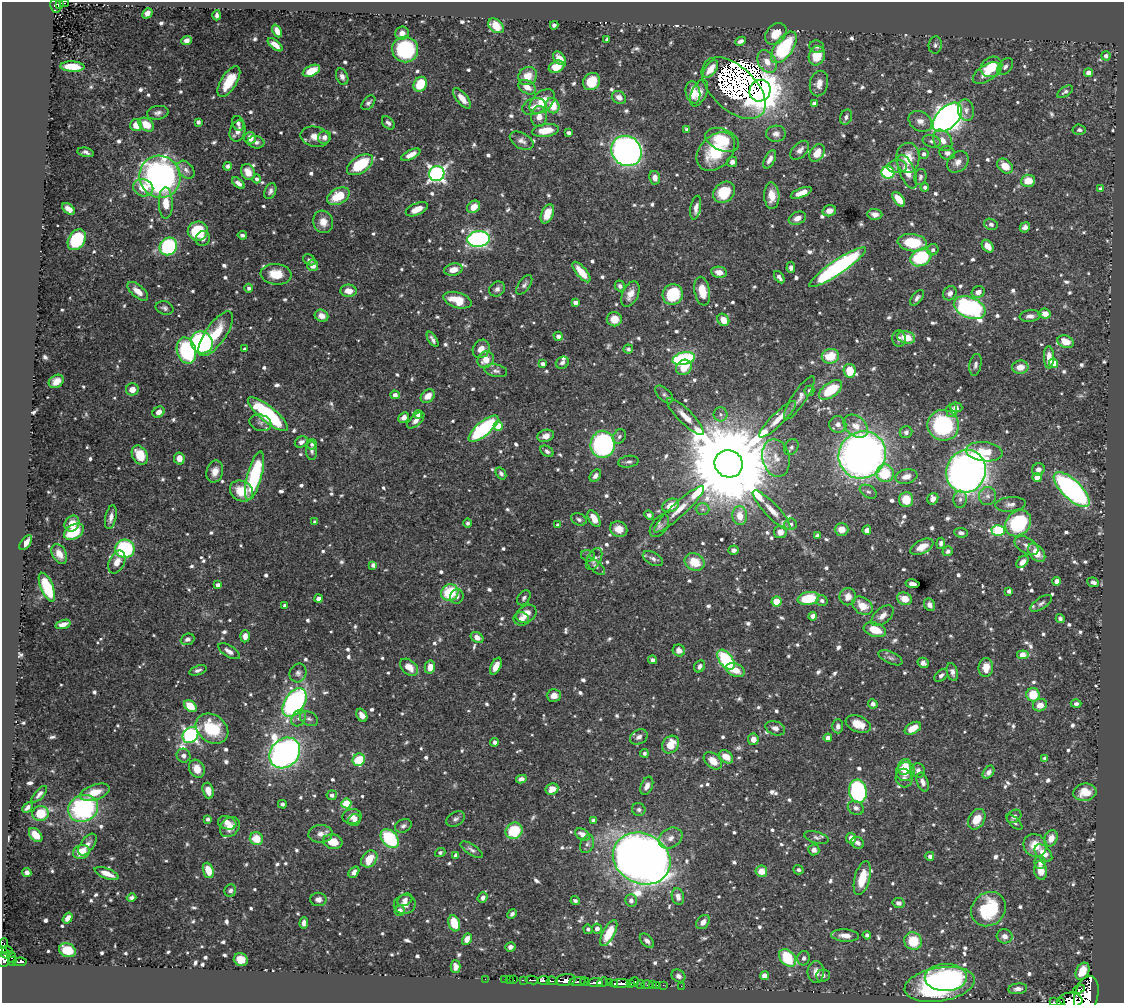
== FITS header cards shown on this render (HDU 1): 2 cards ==
NAXIS1  =                 1122
NAXIS2  =                 1001

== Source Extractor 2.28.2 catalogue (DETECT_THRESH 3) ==
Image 1122 x 1001 px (HDU 1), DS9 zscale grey, 1 PNG px = 1 image px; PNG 1126 x 1005 px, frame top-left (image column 1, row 1001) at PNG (2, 2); each listed source drawn as its Kron ellipse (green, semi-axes under 4 px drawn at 4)
Background 0.481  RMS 0.0085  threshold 0.0256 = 3 sigma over >= 5 px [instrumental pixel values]
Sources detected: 1015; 2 with non-positive FLUX_AUTO (blend fragments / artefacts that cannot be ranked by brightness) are neither listed nor drawn; of the other 1013, the 500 brightest by FLUX_AUTO listed and drawn (513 fainter detections omitted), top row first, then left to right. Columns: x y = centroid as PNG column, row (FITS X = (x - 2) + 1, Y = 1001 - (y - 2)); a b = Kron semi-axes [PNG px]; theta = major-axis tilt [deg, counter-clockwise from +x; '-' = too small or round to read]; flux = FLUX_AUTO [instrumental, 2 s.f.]
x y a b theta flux
64 3 4 2 - 9.7
60 4 3 3 - 33
56 6 7 5 -80 64
147 13 6 4 47 3.3
217 15 5 3 - 1.9
554 25 4 4 - 1.8
496 26 9 6 -38 9.2
277 31 7 4 -65 3.8
402 33 7 6 - 4.8
776 34 12 9 46 9
607 39 4 3 - 1.8
187 40 5 4 - 2.7
740 41 5 4 - 2.1
275 45 9 4 -39 4.9
935 45 8 6 82 1.7
784 47 18 9 55 53
817 47 7 6 - 1.7
405 49 13 13 - 53
817 56 10 8 71 14
1106 56 5 4 - 2.2
559 58 8 5 -48 5.1
767 62 12 8 -58 6.7
72 66 12 5 -3 14
556 67 8 6 24 11
991 67 11 9 34 18
1005 67 9 6 51 2.1
711 69 10 5 53 6.6
311 71 9 5 25 12
987 73 15 8 32 8.2
1089 73 4 4 - 6
528 76 9 8 - 7.8
342 77 8 6 -68 2.1
229 81 17 8 58 15
591 81 9 8 - 15
819 83 13 9 77 4.9
420 84 8 6 56 19
527 87 9 6 -31 5.1
734 88 38 22 -43 33
760 91 11 10 - 860
693 92 11 7 -79 11
1065 92 9 4 32 1.7
699 93 14 7 65 5
619 97 7 6 - 3.8
462 98 12 5 -51 5.7
542 102 15 9 43 13
368 103 8 5 48 1.7
814 103 4 4 - 2.1
553 106 8 6 -67 12
534 107 12 8 19 3.4
966 110 11 8 -77 3.5
158 113 11 6 10 2.4
539 117 10 8 81 4.8
846 117 8 5 69 1.7
947 117 18 10 45 460
920 121 12 9 -34 4.1
198 122 4 4 - 2.2
238 123 7 5 -64 1.9
388 123 7 5 -48 1.9
136 125 6 6 - 7.2
146 125 8 6 -33 9.7
545 130 13 6 7 11
687 130 4 4 - 2.4
1079 130 6 5 - 1.7
238 131 11 7 72 3.9
568 133 4 3 - 2.3
776 134 10 8 5 3.3
315 137 15 10 -12 6.2
324 137 7 6 - 3.1
250 138 6 6 - 6.1
722 140 18 11 -23 19
943 140 11 8 -56 5.4
522 141 13 7 -29 3.2
932 141 9 6 -15 1.8
256 142 8 6 -11 2.6
800 150 11 7 45 3.7
627 151 16 14 -46 260
716 151 22 16 45 31
86 152 8 4 -12 2
817 153 9 6 57 8
947 153 8 6 -10 2.9
924 154 5 5 - 2.2
411 155 10 4 26 5.3
908 158 15 11 87 12
770 159 10 5 62 3.8
732 162 5 5 - 2.5
958 162 12 9 45 4.1
360 165 14 8 32 31
228 166 4 4 - 2.3
1005 166 8 6 -41 9.1
897 167 10 6 2 2.4
186 170 10 7 -48 3.3
248 172 8 6 -65 6.8
888 172 6 6 - 53
907 172 18 7 -67 8.5
437 174 8 7 - 220
160 177 21 20 - 220
920 177 8 6 78 1.7
655 178 7 5 -80 3.7
257 179 4 4 - 1.7
1028 181 7 6 - 9.1
238 183 7 4 -40 3
925 187 4 4 - 2.2
143 188 10 8 -21 10
1100 189 4 4 - 1.6
270 191 8 5 67 2.3
724 192 12 9 42 20
801 193 11 4 21 5.9
338 196 12 7 28 17
772 196 13 7 -88 8.6
899 199 8 4 -51 8
166 203 16 7 -89 11
474 207 7 5 37 7.4
696 208 12 5 80 3.4
69 209 7 4 -42 4.4
417 209 12 6 23 7.1
829 211 7 5 17 3.8
547 214 10 6 67 10
875 214 7 5 -4 4.2
797 218 9 6 24 4
323 222 11 10 - 6.1
991 224 7 5 -22 1.7
1025 227 5 4 - 2.2
198 231 10 9 - 28
242 235 5 3 - 1.8
203 239 7 7 - 2.4
478 239 11 7 6 180
77 240 11 8 57 39
912 243 15 8 -7 24
168 246 9 8 - 59
988 246 7 5 -51 5.2
933 250 6 5 - 1.9
921 257 11 8 29 40
309 260 7 5 -31 2.3
313 265 6 5 - 4.9
791 267 6 4 85 2.3
838 267 34 7 34 130
453 270 9 6 13 6.2
581 272 12 5 -50 9.7
719 272 8 5 -9 4.3
276 274 15 10 -5 13
779 277 7 3 -57 2.6
524 285 11 5 55 2
620 286 5 5 - 2
249 288 4 4 - 1.8
497 289 8 7 - 2.3
138 291 12 6 -40 6.4
349 291 8 6 -5 5.6
702 291 14 7 -80 12
978 292 6 5 - 3.6
950 293 7 6 - 2.8
630 294 14 8 66 5.7
673 295 10 10 - 31
917 298 9 5 52 2
457 300 14 7 -17 14
575 302 4 3 - 2.5
164 308 9 6 -15 1.8
970 308 16 10 -23 110
1045 314 6 5 - 4.9
322 316 7 6 - 4.5
1030 316 10 6 6 2.9
614 319 7 7 - 7.6
723 320 6 5 - 7.9
216 334 26 10 55 19
558 336 5 4 - 3
906 337 9 6 -12 12
433 339 8 4 -59 2
899 339 8 7 - 2.5
202 342 11 10 - 140
1066 342 8 6 -19 7.9
245 349 4 3 - 1.7
481 349 9 8 - 5.5
628 349 5 4 - 1.6
186 351 13 9 -73 64
830 356 8 7 - 15
1049 357 11 5 -89 6
684 359 11 6 12 69
486 360 9 7 46 8.4
562 363 7 5 33 1.8
1053 363 4 4 - 6.8
543 364 4 4 - 2.4
975 365 11 6 79 2.1
684 367 8 7 - 9.5
1020 367 8 6 5 6.8
496 371 11 6 -10 2.5
850 371 7 6 - 13
56 381 8 6 31 4.8
132 389 6 6 - 5.8
831 390 13 7 36 21
809 391 5 5 - 1.7
664 394 11 6 -44 2
395 395 5 4 - 3.4
428 396 8 6 37 6.2
799 398 25 7 56 4.2
956 407 6 5 - 2.4
952 410 7 5 83 3.3
159 412 6 5 - 3.7
268 414 25 7 -39 68
418 414 4 4 - 3
721 414 7 7 - 1.8
685 416 25 7 -45 7
404 418 6 4 42 3.2
778 419 25 6 45 7.1
416 420 10 5 43 3.2
260 423 11 8 -18 2.6
838 424 8 8 - 3.7
943 425 16 15 - 69
498 426 4 4 - 13
856 426 14 9 -39 6.5
483 429 18 7 40 73
906 432 6 6 - 1.7
546 436 8 6 17 4.4
619 437 8 6 57 1.6
301 442 7 5 29 2.2
312 444 5 5 - 1.7
603 444 14 12 84 130
791 447 8 6 56 2
312 451 9 5 -85 1.9
547 451 7 5 -36 1.7
984 452 18 9 -6 15
140 455 10 7 -61 13
862 455 24 23 - 410
179 458 6 5 - 4.4
776 458 19 13 -76 9.2
628 462 10 6 9 1.9
729 464 14 13 - 17000
1038 469 6 6 - 2.9
215 471 11 8 75 5.2
966 471 21 20 - 390
501 473 6 4 -55 1.7
885 473 9 8 - 21
255 476 25 7 74 60
595 476 7 5 51 2.3
906 477 11 7 12 4.5
1037 477 4 4 - 9.4
1072 490 23 9 -44 150
241 491 12 10 -29 14
868 492 9 6 -29 1.7
987 496 9 8 - 3
933 499 6 5 - 3.4
960 499 8 6 85 2
906 500 7 7 - 13
1010 504 15 7 5 3.4
670 505 9 6 28 7.5
679 509 33 7 43 9.8
703 509 7 6 - 1.7
772 510 26 7 -46 6.8
649 515 5 4 - 1.7
740 516 9 7 -85 8.5
111 517 12 5 78 3.7
579 519 8 6 -23 1.7
594 519 9 5 -60 7.1
315 522 4 3 - 1.7
467 523 4 4 - 1.8
1018 523 14 11 46 61
72 524 8 7 - 7.2
790 524 6 5 - 2.3
558 525 4 4 - 1.7
659 526 13 7 54 2.8
619 529 9 7 -22 5.7
842 529 7 6 - 6.3
867 530 5 4 - 2.7
998 530 6 5 - 55
74 532 11 7 31 21
780 532 6 6 - 4.2
961 533 7 5 -8 1.9
817 535 4 3 - 1.7
26 543 8 4 54 5.2
941 543 5 4 - 1.7
1027 546 13 7 -33 3.5
922 547 12 6 27 7.3
125 549 9 9 - 73
733 550 5 4 - 2
948 551 5 4 - 1.8
1037 553 10 6 -49 8.5
59 554 11 7 -62 6
588 556 7 5 -16 1.7
594 559 12 7 61 2.8
653 559 11 6 -30 2.3
117 562 12 7 65 6.7
695 562 10 8 -28 14
1022 562 7 5 47 4.1
373 565 4 4 - 2.8
596 566 12 5 -42 1.7
1057 581 4 4 - 3.9
1093 582 6 4 -25 2.4
913 584 7 4 -9 2.8
218 585 4 4 - 2.8
47 587 15 6 -67 32
1009 591 4 4 - 2.3
450 593 9 8 - 25
457 596 7 6 - 1.9
848 597 8 8 - 5.3
524 598 8 5 53 1.7
808 598 11 6 10 27
318 599 4 4 - 2.9
905 599 8 6 -19 7.9
822 601 6 5 - 2.2
776 602 5 5 - 15
1041 603 12 5 34 2
929 605 6 5 - 3.1
285 606 4 4 - 2.8
862 606 11 8 -35 9.5
526 614 11 8 33 6.3
813 616 4 4 - 4.3
882 616 13 7 41 5
521 619 8 6 -10 3.1
1060 619 5 4 - 1.8
63 624 8 4 16 3.7
875 630 11 7 -18 12
245 636 6 5 - 4.3
477 637 7 5 -33 3.8
187 639 7 5 21 2.1
679 650 6 5 - 4.1
229 651 12 5 -32 3.1
1023 655 6 4 7 10
891 658 13 6 -25 2.1
652 660 4 4 - 2.1
726 660 11 6 -54 48
923 663 6 5 - 2.6
496 666 9 5 63 5.3
700 666 6 5 - 2.4
409 667 10 7 -40 7.7
430 667 6 5 - 5.9
986 667 9 7 84 8.5
198 670 9 4 18 2
735 670 10 6 -22 7.9
952 672 9 5 -72 2.6
298 673 9 8 - 2.4
941 675 8 5 40 1.7
554 695 7 6 - 4.1
1033 695 7 6 - 17
294 703 16 9 56 140
873 704 5 4 - 2.9
1076 704 5 4 - 1.7
1040 705 7 6 - 5.8
190 706 7 5 -41 13
362 715 7 5 -59 3.7
299 718 9 6 60 2.2
309 719 10 6 -26 2.1
858 724 13 8 -22 9.2
838 726 7 5 89 2.5
775 728 10 7 -20 3.3
913 728 9 5 31 7.8
212 729 17 13 -36 29
190 735 9 7 49 160
639 737 9 7 29 2.6
828 738 4 4 - 3.1
753 739 5 5 - 5
494 742 4 4 - 2.6
670 744 9 7 52 12
285 753 17 14 44 300
644 753 4 4 - 1.8
183 756 7 7 - 2.9
726 757 8 5 -41 9.3
1045 758 4 4 - 2.5
359 760 6 6 - 21
713 761 10 7 -42 8.7
905 767 8 6 71 8.4
197 769 9 7 -63 7.4
918 770 7 6 - 2.6
905 771 9 9 - 11
988 772 7 5 52 2.3
904 778 9 8 - 2.6
521 779 5 4 - 2.8
922 782 10 5 -70 2.9
647 786 9 5 66 3.7
552 789 6 5 - 5.7
208 790 8 5 -73 6.5
858 791 12 8 -82 92
95 792 15 7 19 9.9
1085 792 11 8 8 9.6
39 794 10 4 47 2.3
332 795 5 5 - 2.4
346 803 5 5 - 28
282 804 4 4 - 1.7
27 807 6 3 45 2.2
83 808 15 13 25 84
856 808 8 6 -24 2.6
639 810 7 6 - 1.7
41 813 8 7 - 15
352 816 9 7 10 4
1014 816 8 6 39 2.2
208 819 4 4 - 1.8
456 819 10 6 31 2
977 819 11 7 60 9.4
354 820 6 5 - 3.1
593 820 4 3 - 2
1014 822 10 4 -44 1.6
227 823 9 6 -16 4.8
403 826 8 6 22 2
230 827 11 8 44 5.9
514 831 9 8 - 27
320 834 12 9 4 4.6
36 835 8 5 -46 8.7
583 835 8 5 -32 5.6
816 837 12 5 -15 2
670 838 13 9 32 4.5
851 838 5 5 - 4.2
1051 838 8 6 67 5.7
256 839 7 6 - 12
390 839 11 7 -49 44
333 842 10 7 -12 12
858 843 7 5 -30 2.2
87 844 12 6 53 3.8
587 844 9 6 69 2.2
1035 845 12 11 - 10
472 850 13 5 -33 2.2
814 850 5 5 - 3.1
81 852 8 7 - 14
440 853 5 4 - 1.6
1043 853 10 6 -44 7
456 855 4 4 - 3.3
930 856 4 4 - 2.5
369 859 9 7 50 12
642 859 30 25 -27 910
1040 862 6 6 - 3.5
208 870 8 5 -71 10
798 870 5 4 - 1.7
1041 870 9 6 -78 8.5
761 871 6 5 - 8.1
27 872 4 4 - 2.4
354 872 6 4 52 3.3
107 873 13 5 -22 6.3
862 878 17 7 75 15
230 891 6 6 - 2.1
131 897 5 4 - 1.6
678 897 8 6 -74 3.9
483 898 5 4 - 2.5
318 899 8 6 2 2.7
405 900 8 5 31 2.5
631 900 6 5 - 2.9
575 901 4 3 - 1.7
898 903 6 5 - 2.2
405 904 11 9 12 4.6
988 909 18 16 42 42
400 911 5 5 - 5.5
512 914 5 4 - 1.7
68 918 6 4 55 3.9
703 922 8 6 47 3.9
304 923 6 4 85 2.4
454 923 8 5 -72 14
597 928 5 5 - 3.3
588 929 5 4 - 1.7
609 933 14 6 61 19
867 935 4 4 - 1.9
845 936 14 6 -5 5.7
1005 936 8 7 - 3.4
467 939 6 4 60 4.6
647 941 8 5 -45 2.8
913 941 9 8 - 18
4 944 5 4 - 19
510 947 5 4 - 2.2
67 950 8 6 -22 17
7 951 5 4 - 51
4 953 7 4 -47 94
12 957 6 3 -69 59
788 958 10 7 -45 34
804 958 7 6 - 1.8
241 959 7 6 - 10
4 960 8 6 71 260
12 961 4 3 - 36
20 962 7 3 3 52
455 967 6 5 - 3.3
1082 971 9 6 61 10
816 972 11 8 -90 5.3
823 975 7 6 - 2.3
678 976 7 6 - 2.5
764 976 4 4 - 6.9
946 977 21 13 1 59
485 979 2 2 - 2
504 979 2 2 - 4.8
509 979 2 2 - 3.2
513 980 3 3 - 17
523 980 4 2 - 38
532 980 7 3 -8 93
544 980 6 3 4 630
566 980 10 6 11 910
552 981 5 3 - 76
577 982 8 3 6 220
585 982 5 3 - 120
595 982 7 3 6 330
603 982 6 3 42 44
634 982 5 4 - 110
609 983 3 3 - 24
620 983 11 3 1 500
615 984 3 2 - 98
630 984 3 3 - 82
640 984 4 3 - 25
647 984 6 3 0 26
940 984 35 17 10 130
652 985 2 2 - 2.6
657 985 3 2 - 5.8
663 985 2 2 - 6.7
681 986 2 2 - 6.6
1018 989 9 5 8 2.9
1079 989 6 3 22 82
1086 995 19 11 75 1900
1071 1000 11 7 -3 790
1060 1001 3 2 - 15
1054 1002 3 2 - 15
At the frame edge (FLAGS 8, measured only in part): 6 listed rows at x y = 60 4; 4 960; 1086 995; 1071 1000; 1060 1001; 1054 1002
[513 fainter detections neither listed nor drawn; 2 non-positive-flux detections neither listed nor drawn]